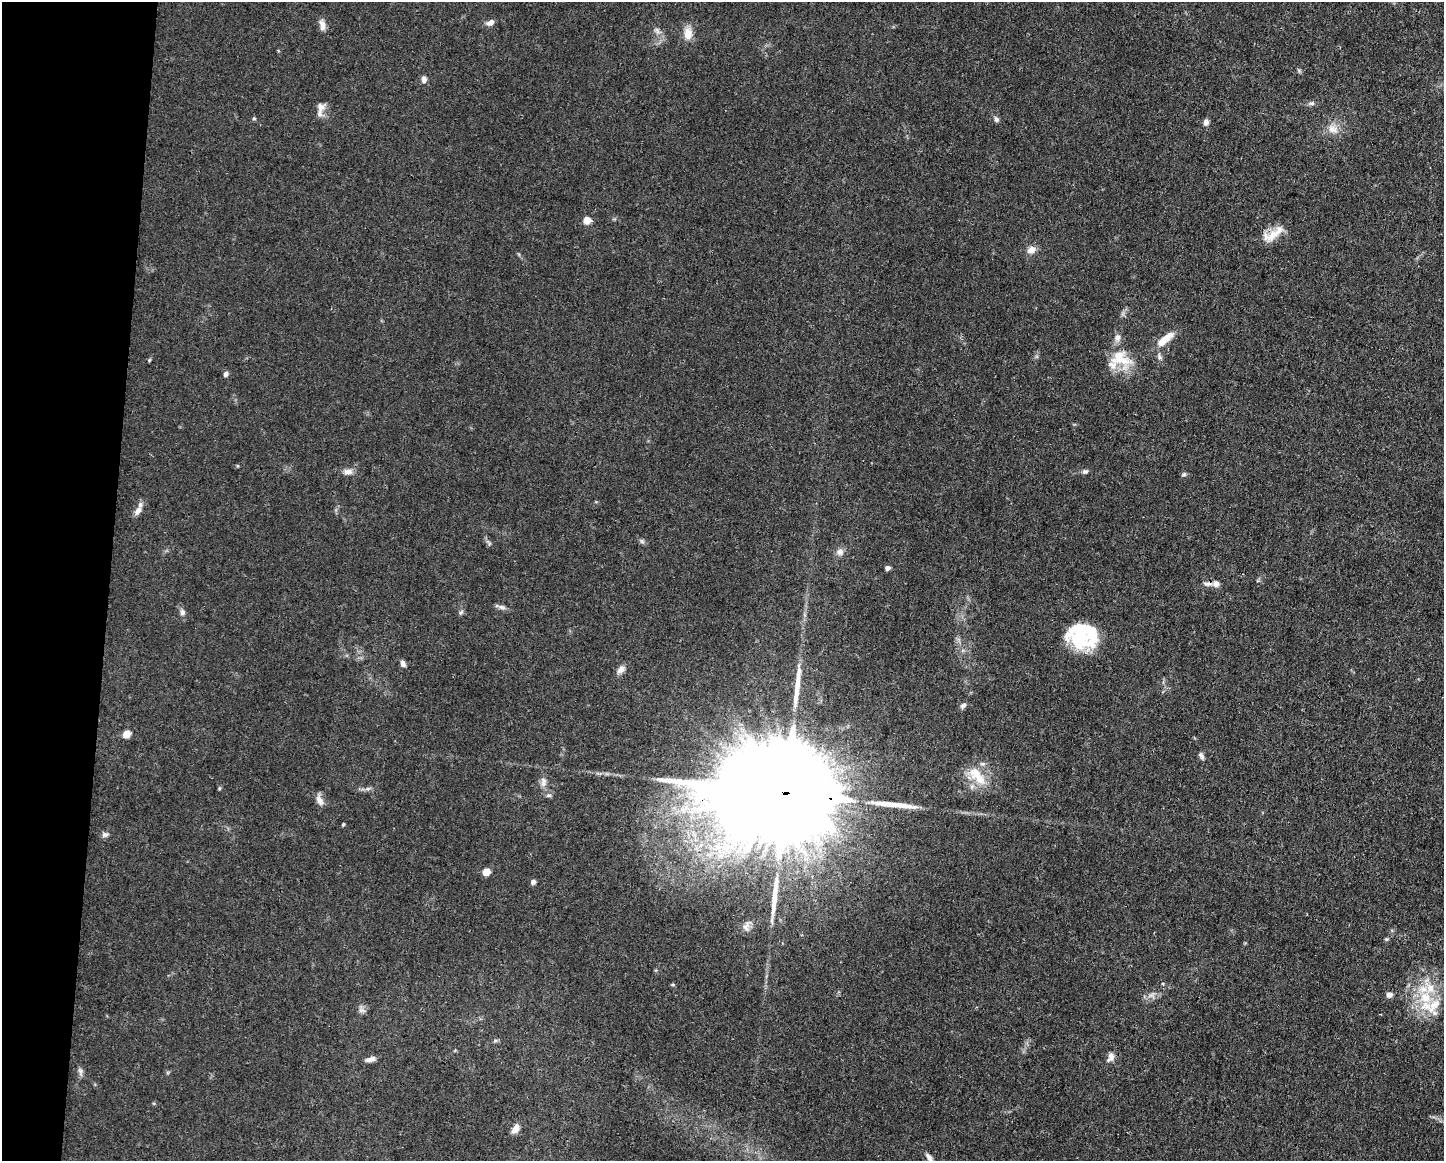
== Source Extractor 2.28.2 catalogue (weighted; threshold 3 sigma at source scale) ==
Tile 7 of 3 x 4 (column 1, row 3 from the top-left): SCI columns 112-1553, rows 1159-2317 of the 4661 x 4634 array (HDU 1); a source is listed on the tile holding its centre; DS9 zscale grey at full resolution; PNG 1446 x 1163 px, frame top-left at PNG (2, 2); no overlay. Shown black and unused: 7% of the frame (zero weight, under 3 of 4 exposures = <1% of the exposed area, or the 3 px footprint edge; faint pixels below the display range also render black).
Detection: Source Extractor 2.28.2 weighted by HDU 2 'WHT'; one run over the whole footprint, this tile lists its part. Background 0.0161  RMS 0.0025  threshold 0.0115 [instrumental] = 3 sigma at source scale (4.5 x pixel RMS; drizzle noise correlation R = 1.50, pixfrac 1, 0.05/0.05 arcsec/px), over >= 5 px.
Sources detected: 74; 2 inside a brighter object's white glare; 3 long thin detections or spike segments (spike, bleed or trail) — not listed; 10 inside a brighter listed object's ellipse — not listed separately; the other 59 listed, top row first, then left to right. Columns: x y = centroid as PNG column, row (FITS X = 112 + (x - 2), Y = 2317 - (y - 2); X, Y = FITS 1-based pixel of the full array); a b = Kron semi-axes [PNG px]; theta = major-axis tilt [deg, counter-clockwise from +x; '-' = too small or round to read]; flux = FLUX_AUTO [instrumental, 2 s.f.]
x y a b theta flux
490 23 10 6 27 1.2
322 25 16 7 -78 1.5
657 30 9 6 -50 0.95
688 34 13 9 89 3.4
424 79 7 6 - 1.1
1311 103 9 6 7 0.72
321 107 12 9 11 1.5
254 118 5 4 - 0.32
996 119 7 6 - 0.74
1206 122 7 6 - 1.1
1333 129 16 11 -24 2.7
587 220 5 5 - 5.1
1273 234 32 11 33 4.4
1031 250 11 8 23 2
1117 338 10 8 71 1.4
1165 339 28 9 41 4.1
1159 357 12 6 -74 0.95
149 360 6 3 71 0.28
1123 361 29 16 -15 6.4
226 374 7 6 - 0.77
348 472 13 7 3 1.4
1085 472 8 6 21 0.65
1184 474 6 5 - 0.48
138 511 12 7 58 1.6
642 541 6 6 - 0.52
840 552 10 8 56 1.3
887 568 5 4 - 1
1208 584 14 6 5 1.2
502 607 14 5 -14 0.93
182 612 9 7 88 0.88
461 612 7 5 43 0.51
1080 639 29 24 -13 13
403 663 8 5 -68 1
621 669 12 8 47 1.5
963 705 9 6 41 0.8
126 734 6 5 - 4.6
1201 756 10 5 -62 0.71
977 776 32 14 -47 6.6
543 782 14 8 89 1.5
219 788 6 3 -73 0.29
368 788 7 4 19 0.55
783 792 63 20 -8 23000
549 795 7 5 -1 0.58
319 800 17 8 -70 1.5
343 824 5 3 - 0.29
105 834 9 7 0 0.81
486 872 5 5 - 5
533 882 5 4 - 1.3
746 926 13 8 83 1.2
1386 939 5 4 - 0.34
1389 995 7 6 - 1.2
1425 997 17 16 - 7
362 1010 11 6 -17 0.93
495 1041 6 4 19 0.41
1111 1056 12 8 -75 1.5
371 1059 12 5 13 1.4
80 1072 13 6 -81 0.89
515 1129 12 7 58 1.9
930 1158 16 6 -54 1.4
Overlapping masked pixels (flux is a lower limit): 2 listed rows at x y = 1208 584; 783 792
Isophote crosses this tile's border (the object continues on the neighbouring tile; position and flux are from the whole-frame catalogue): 1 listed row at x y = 930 1158